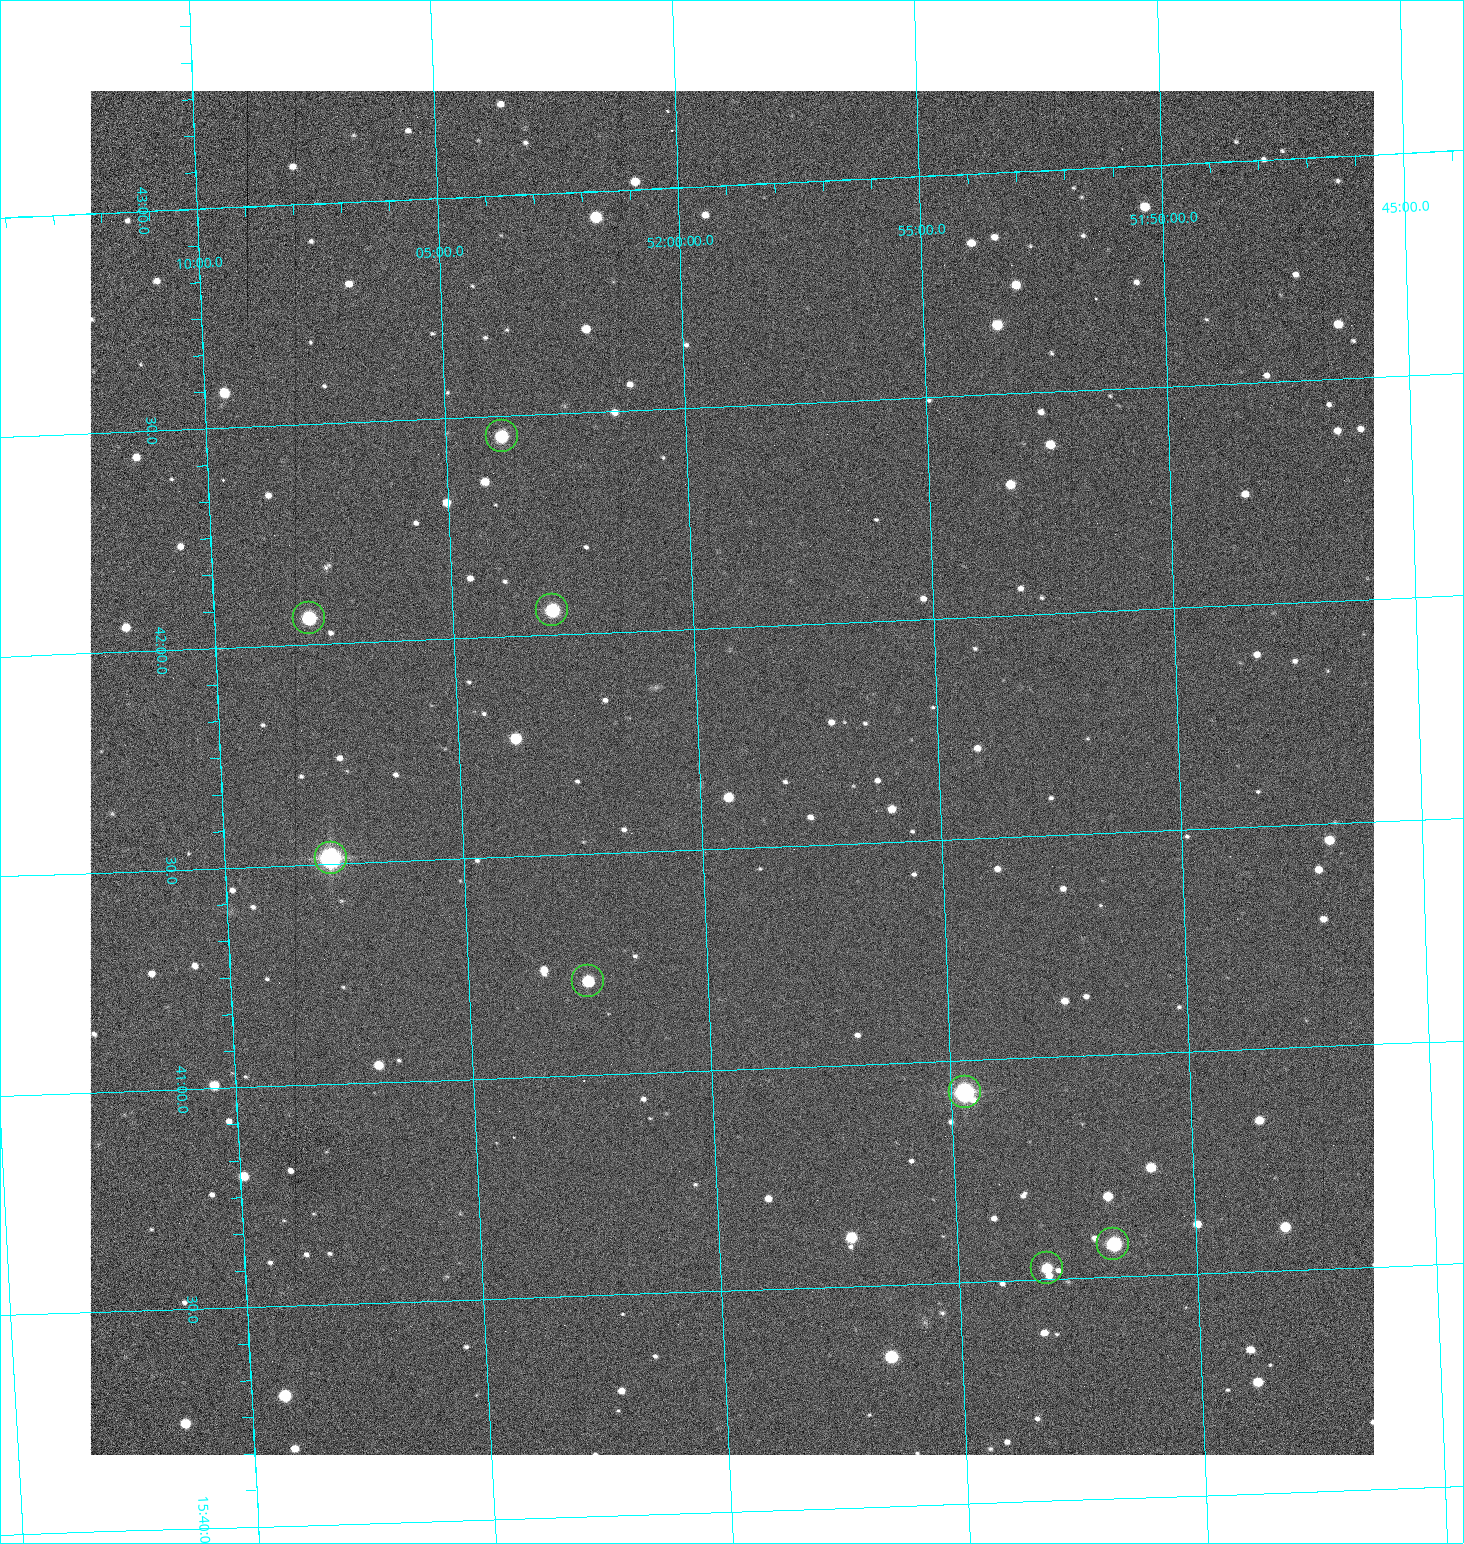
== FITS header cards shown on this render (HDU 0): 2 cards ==
NAXIS1  =                 1284 /fastest changing axis
NAXIS2  =                 1364 /next to fastest changing axis

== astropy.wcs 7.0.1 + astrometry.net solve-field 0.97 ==
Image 1284 x 1364 px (HDU 0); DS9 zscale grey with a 90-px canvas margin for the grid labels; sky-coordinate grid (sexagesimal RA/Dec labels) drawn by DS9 from the SOLVED WCS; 8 Tycho-2 reference stars matched to detected sources circled (green)
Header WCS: RA---TAN/DEC--TAN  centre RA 15:41:40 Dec +51:59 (235.42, +51.99 deg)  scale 1.26 arcsec/px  FOV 26.9' x 28.5'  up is +92 deg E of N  parity flipped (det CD > 0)
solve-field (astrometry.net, Tycho-2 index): VERIFIED the header's WCS against the Tycho-2 star catalogue (8 matches, 0 conflicts) and refined it, rather than solving blind
Solved WCS: RA---TAN-SIP/DEC--TAN-SIP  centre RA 15:41:40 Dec +51:59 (235.42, +51.99 deg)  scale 1.25 arcsec/px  FOV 26.8' x 28.5'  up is +92 deg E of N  parity flipped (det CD > 0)
The solver's refit moves the header's centre by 0.64 arcsec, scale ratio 0.9977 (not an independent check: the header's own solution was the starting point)
Tycho-2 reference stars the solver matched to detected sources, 8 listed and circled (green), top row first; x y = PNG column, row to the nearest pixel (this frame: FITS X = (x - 90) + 1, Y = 1364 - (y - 91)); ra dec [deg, ICRS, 3 dp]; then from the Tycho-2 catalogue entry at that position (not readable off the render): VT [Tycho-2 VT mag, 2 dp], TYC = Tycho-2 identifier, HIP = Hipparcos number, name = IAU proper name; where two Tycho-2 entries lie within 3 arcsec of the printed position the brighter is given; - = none
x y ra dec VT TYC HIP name
502 436 235.614 +52.064 11.61 3489-1132-1 - -
552 610 235.514 +52.049 11.19 3489-1407-1 - -
309 618 235.515 +52.133 11.12 3489-1380-1 - -
331 858 235.378 +52.130 9.31 3489-1322-1 76850 -
588 981 235.303 +52.042 11.52 3489-958-1 - -
965 1092 235.232 +51.912 9.59 3489-824-1 - -
1113 1244 235.143 +51.862 10.97 3489-1016-1 - -
1047 1268 235.131 +51.886 12.29 3489-908-1 - -